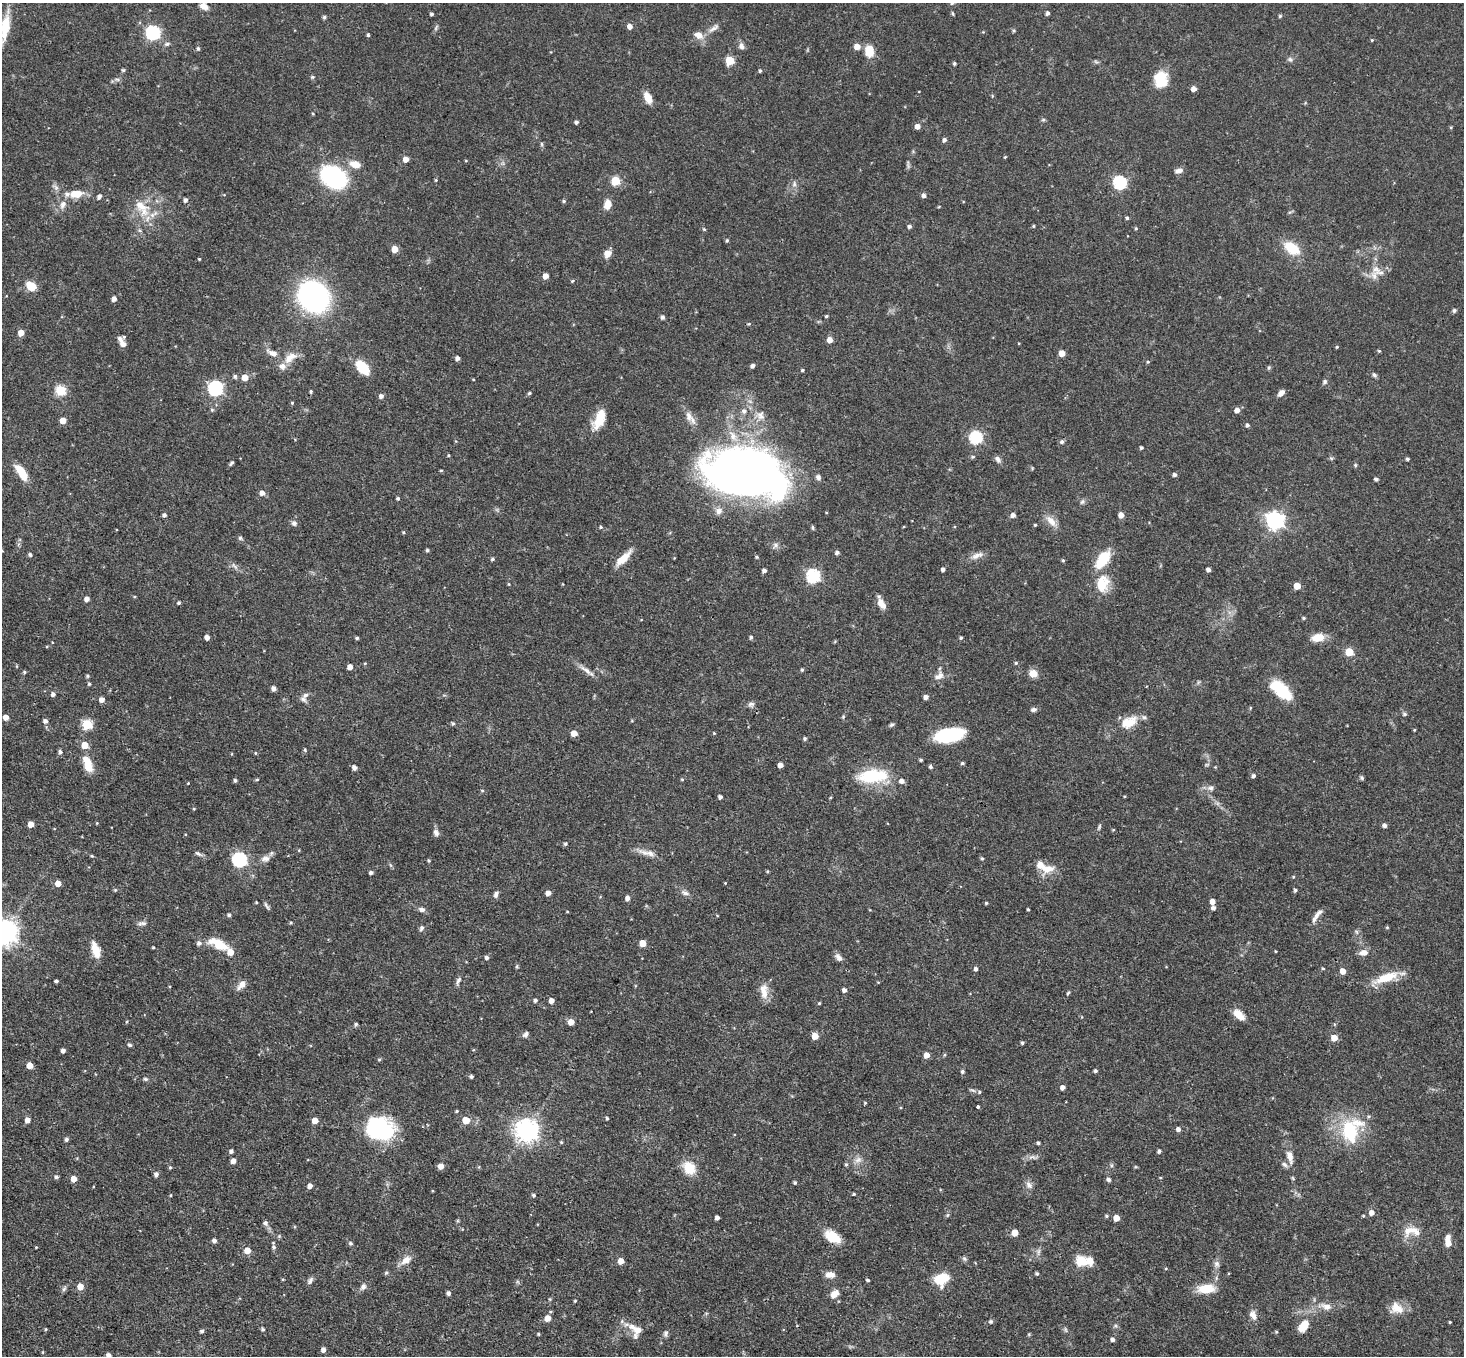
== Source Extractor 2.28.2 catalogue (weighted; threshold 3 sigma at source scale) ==
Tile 7 of 4 x 4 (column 3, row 2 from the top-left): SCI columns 2927-4388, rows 2999-4352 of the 5851 x 5858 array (HDU 1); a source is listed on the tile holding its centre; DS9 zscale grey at full resolution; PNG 1466 x 1358 px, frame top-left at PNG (2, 3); no overlay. Shown black and unused: <1% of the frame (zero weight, under 3 of 4 exposures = <1% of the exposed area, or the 3 px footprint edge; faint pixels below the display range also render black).
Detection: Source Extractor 2.28.2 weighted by HDU 2 'WHT'; one run over the whole footprint, this tile lists its part. Background 0.0564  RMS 0.0031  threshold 0.0141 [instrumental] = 3 sigma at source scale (4.5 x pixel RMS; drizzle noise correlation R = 1.50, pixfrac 1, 0.05/0.05 arcsec/px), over >= 5 px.
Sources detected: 406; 2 inside a brighter object's white glare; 2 long thin detections or spike segments (spike, bleed or trail) — not listed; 18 inside a brighter listed object's ellipse — not listed separately; the other 384 listed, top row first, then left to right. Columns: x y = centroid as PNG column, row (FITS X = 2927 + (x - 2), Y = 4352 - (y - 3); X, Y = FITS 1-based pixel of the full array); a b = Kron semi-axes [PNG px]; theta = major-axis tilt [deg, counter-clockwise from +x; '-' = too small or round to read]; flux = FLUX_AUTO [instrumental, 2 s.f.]
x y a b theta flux
204 6 11 8 -30 2.1
953 13 5 4 - 0.41
1048 13 4 4 - 0.74
431 14 3 3 - 0.59
1280 16 5 4 - 0.38
324 17 5 4 - 0.55
630 26 5 5 - 1.9
5 27 30 9 81 7.2
714 28 18 6 34 1.9
1014 30 5 4 - 0.42
153 33 6 6 - 51
368 35 3 3 - 0.49
698 35 12 8 -29 2.5
1372 40 4 4 - 0.28
167 44 7 5 21 0.65
741 46 9 7 -60 1.3
857 46 5 5 - 2.8
198 48 5 4 - 0.55
869 51 12 9 -86 5.6
1290 59 6 6 - 0.72
730 60 5 5 - 12
954 63 4 4 - 0.55
123 70 4 4 - 0.42
760 71 4 3 - 0.48
312 77 6 4 14 0.51
117 79 7 4 -18 0.55
1161 79 15 12 -86 9.7
1194 89 5 5 - 1.8
648 98 11 7 -67 4.1
1043 120 5 5 - 0.54
576 122 4 4 - 0.67
917 126 5 5 - 2
944 140 5 4 - 0.89
542 144 6 4 -89 0.43
1005 157 3 3 - 0.29
406 159 5 5 - 2.5
355 164 12 8 -16 3.5
908 165 13 2 90 0.61
1179 170 10 6 18 1.4
334 177 24 17 -30 36
436 180 4 4 - 0.31
616 181 5 5 - 11
1120 182 6 6 - 41
794 184 8 6 80 0.97
76 194 16 9 8 4.7
924 195 5 5 - 0.98
99 196 7 5 58 0.93
185 200 4 4 - 1.1
564 201 5 4 - 0.48
63 204 12 8 66 2
607 204 11 8 80 2.9
140 205 23 12 -30 6.2
1127 218 4 4 - 0.42
909 226 4 4 - 0.79
1033 226 4 3 - 0.38
1136 228 4 4 - 0.35
704 229 5 4 - 0.3
727 240 4 3 - 0.43
1292 248 15 9 -36 9.7
395 249 5 4 - 4.3
607 253 9 7 33 2.2
199 259 3 2 - 0.32
1376 269 14 10 -46 3.1
545 276 4 4 - 2.5
572 281 4 3 - 0.32
31 286 9 8 - 5.3
314 296 24 21 -46 73
114 299 4 4 - 1.3
1454 310 6 4 75 0.53
826 316 4 3 - 0.39
662 317 5 4 - 0.82
749 324 5 4 - 0.35
21 333 5 4 - 3
124 337 6 4 14 0.42
829 340 5 4 - 2.7
123 344 8 6 -14 1.4
1337 347 4 3 - 0.35
1379 351 5 4 - 0.36
272 353 16 7 -24 2.3
1062 353 5 4 - 3.4
290 358 22 11 37 4
457 358 4 4 - 1.2
1148 362 4 4 - 0.37
752 366 4 4 - 1
362 367 14 8 -48 10
1269 367 6 4 45 0.43
802 370 4 3 - 0.38
1374 375 7 5 -45 0.67
235 376 6 5 - 0.66
245 377 5 5 - 3.7
473 379 4 2 - 0.26
1324 382 7 6 - 0.63
215 388 6 6 - 61
61 390 5 5 - 20
311 391 4 4 - 0.4
529 393 5 4 - 0.42
1281 393 8 5 41 1.6
381 396 5 5 - 1.1
292 403 4 4 - 0.37
212 410 5 5 - 0.44
1237 410 5 5 - 1.9
744 411 7 7 - 1.2
689 416 14 9 -75 2.3
761 416 13 10 -87 2.4
599 419 25 11 67 6
63 420 4 4 - 4
1247 425 5 4 - 0.71
976 438 6 6 - 37
1062 442 5 5 - 0.74
1141 448 3 3 - 0.51
448 455 4 3 - 0.32
973 457 6 4 2 0.5
998 459 10 6 -59 1.1
1407 459 4 3 - 0.51
231 463 7 3 44 0.56
1355 465 5 5 - 0.39
441 470 4 3 - 0.32
21 472 18 8 -58 6
747 473 69 40 -12 260
1174 475 4 4 - 0.91
818 477 7 6 - 0.91
1376 479 4 4 - 0.75
262 493 5 5 - 1.6
398 498 4 3 - 0.54
1082 502 8 5 62 0.67
719 511 10 9 - 1.8
164 515 4 4 - 0.83
1013 515 5 4 - 1.5
1121 515 4 4 - 2.6
1275 520 7 7 - 130
1051 521 19 8 -49 2.8
294 523 6 6 - 1.2
1035 525 3 3 - 0.37
601 527 4 4 - 0.41
403 532 4 4 - 0.34
240 538 5 5 - 0.53
775 545 10 6 49 1
427 550 4 4 - 0.5
837 552 5 4 - 0.9
30 555 5 4 - 0.65
977 555 17 7 19 2.1
757 557 4 4 - 0.33
623 558 24 8 45 4.3
492 559 5 4 - 0.48
1103 559 17 8 55 13
1063 560 5 4 - 0.39
234 566 14 3 -48 0.86
943 569 4 4 - 0.97
764 570 4 4 - 1
1208 570 4 4 - 1.1
813 576 6 6 - 43
1102 583 25 17 81 7.3
509 584 5 3 - 0.28
1297 586 5 5 - 4.6
87 599 5 4 - 1.6
880 602 10 8 -86 2.7
179 603 4 4 - 0.52
1303 618 5 4 - 0.43
207 637 4 4 - 1.6
751 637 4 4 - 0.62
357 638 4 3 - 0.46
961 638 4 4 - 0.5
1318 638 14 8 9 4.6
1349 652 5 5 - 8.4
365 663 5 3 - 0.26
1016 663 4 4 - 0.43
350 667 5 4 - 2.1
586 670 21 5 -37 2.1
802 670 4 4 - 0.46
24 672 5 4 - 0.41
1033 673 9 8 - 2.8
87 676 4 4 - 0.43
937 677 10 10 - 1.6
89 684 4 4 - 0.44
273 688 5 4 - 1.2
1281 690 26 13 -40 12
53 694 5 4 - 1.1
926 697 4 4 - 1.4
303 699 10 6 -41 1
102 700 4 4 - 2.1
751 704 8 7 - 0.91
1034 709 7 5 3 0.89
1404 714 5 5 - 0.62
6 717 4 4 - 2.1
843 717 5 4 - 0.37
45 721 5 5 - 1.1
453 723 4 4 - 0.5
1125 723 23 13 32 5.5
87 724 5 5 - 19
891 725 7 4 19 0.55
1414 730 3 3 - 0.28
574 733 5 4 - 3.3
714 733 4 3 - 0.28
949 734 28 12 10 20
805 739 5 5 - 0.47
305 750 5 4 - 0.43
60 752 5 5 - 0.86
255 753 5 3 - 0.28
921 760 4 3 - 0.46
962 763 5 4 - 0.51
88 764 19 10 -81 4.7
1207 764 6 4 19 0.41
780 765 4 4 - 2
930 767 5 5 - 0.62
354 768 5 4 - 1.2
871 776 30 17 4 16
1253 776 4 4 - 0.84
1361 778 6 5 - 0.51
257 779 4 4 - 0.37
682 779 5 3 - 0.3
235 780 4 4 - 0.63
902 781 5 5 - 1.6
1211 788 7 7 - 1.1
482 790 5 3 - 0.32
720 797 4 4 - 0.87
31 824 5 4 - 2.8
1384 825 5 4 - 1
1099 826 8 4 81 0.47
1113 830 4 4 - 0.27
436 833 9 6 -66 1.2
565 844 5 4 - 0.5
299 850 5 3 - 0.25
650 853 12 8 -34 2
198 854 11 5 -29 0.92
92 856 4 3 - 0.33
982 858 5 4 - 0.44
265 859 13 8 10 1.8
239 860 6 6 - 52
429 860 4 4 - 0.4
1048 869 18 10 2 4
767 871 4 4 - 0.32
371 873 4 4 - 0.88
1293 876 4 3 - 0.28
58 883 5 4 - 3
725 883 3 3 - 0.22
115 890 5 4 - 0.33
1295 890 4 4 - 0.62
548 893 4 4 - 1.8
685 893 12 5 -24 1.2
496 894 8 6 75 1
627 898 5 5 - 1.3
1212 901 5 4 - 2.1
256 902 3 3 - 0.29
986 903 3 3 - 0.39
1213 908 5 5 - 0.89
422 909 8 6 -16 1.1
1028 909 3 2 - 0.4
567 912 4 3 - 0.24
1319 913 15 6 47 1.5
229 915 4 4 - 0.65
291 923 4 4 - 0.36
1387 927 4 4 - 0.34
421 928 8 5 61 0.74
4 932 8 8 - 320
199 943 6 5 - 1.1
643 943 5 5 - 4.8
218 944 26 10 -25 6.9
153 947 3 3 - 0.32
95 950 17 7 -72 5.1
1275 951 4 2 - 0.25
1363 953 10 7 5 2.2
838 957 11 7 -50 1.4
487 958 5 5 - 0.85
517 966 6 3 72 0.37
976 969 5 4 - 0.86
1323 969 4 3 - 0.37
1343 971 5 4 - 2.9
1386 977 33 10 21 7.2
458 980 10 5 57 0.98
56 981 4 3 - 0.6
241 985 14 7 47 2
844 990 4 4 - 1.2
764 991 22 10 -85 3.4
1068 993 6 3 45 0.37
535 1000 4 4 - 0.73
551 1000 4 4 - 2
819 1003 4 4 - 0.34
1239 1015 15 8 -45 3.3
571 1022 5 5 - 3.1
356 1024 5 4 - 0.52
1334 1024 5 3 - 0.27
526 1034 8 6 40 0.94
815 1036 5 5 - 3.5
1334 1038 5 5 - 4
1022 1043 3 3 - 0.55
129 1045 5 4 - 0.68
63 1050 4 4 - 1.1
927 1055 5 5 - 2.4
944 1055 5 3 - 0.34
379 1060 5 3 - 0.34
30 1065 5 4 - 3.3
1095 1071 4 4 - 0.56
962 1072 5 4 - 0.59
471 1076 4 4 - 0.66
145 1079 7 4 -25 0.53
1062 1087 4 4 - 1.3
979 1092 5 4 - 0.51
865 1103 4 4 - 0.32
978 1107 3 3 - 2
456 1111 4 3 - 0.37
607 1118 4 3 - 0.46
27 1120 5 5 - 1.8
315 1120 5 5 - 2.9
466 1120 5 5 - 6.1
378 1129 21 20 - 36
1178 1129 5 5 - 1.1
526 1130 8 8 - 190
1350 1131 27 18 -78 17
66 1139 5 4 - 0.74
561 1142 5 4 - 0.36
1038 1143 3 3 - 0.6
231 1151 4 4 - 0.82
1159 1151 4 4 - 0.67
1290 1157 19 8 -75 2.8
858 1160 11 7 20 1.6
233 1161 5 4 - 1.7
846 1164 5 4 - 0.47
441 1166 5 5 - 2.7
170 1167 4 4 - 0.4
689 1168 17 13 -52 5.9
156 1174 6 6 - 0.82
56 1177 5 5 - 0.63
74 1179 5 5 - 2.4
1108 1180 6 5 - 0.76
795 1182 4 4 - 0.45
1029 1185 10 8 -49 1.4
310 1186 5 4 - 1.7
854 1194 4 3 - 0.33
534 1195 5 5 - 0.52
1371 1213 5 5 - 1.9
947 1215 6 4 70 0.44
1106 1216 4 4 - 0.49
1363 1216 4 3 - 0.33
717 1217 4 4 - 1
1116 1218 5 5 - 3.5
265 1223 7 7 - 0.87
1412 1231 27 13 1 5
1015 1233 5 5 - 4.4
279 1236 5 5 - 0.38
832 1237 17 10 -31 7.4
214 1241 4 4 - 1.1
350 1243 5 5 - 0.6
1448 1243 5 5 - 3.2
36 1247 3 3 - 0.24
273 1247 6 6 - 0.69
247 1251 5 5 - 3.4
1038 1252 9 4 71 0.74
964 1259 7 5 -45 0.61
406 1260 14 8 34 2.9
621 1261 5 5 - 2.9
1081 1261 6 5 - 21
1090 1261 11 8 -80 2.4
1217 1264 8 7 - 1
1037 1274 4 4 - 0.48
830 1275 11 7 -2 2.3
941 1279 12 10 32 9.9
868 1280 4 3 - 0.49
310 1281 11 5 55 0.92
80 1287 5 5 - 3.2
363 1287 10 7 57 1.2
64 1289 8 5 54 0.68
1206 1289 16 9 3 7.5
449 1293 4 4 - 0.8
834 1294 11 7 46 2.5
575 1301 4 3 - 0.32
1326 1307 15 9 -14 2.5
1396 1308 18 15 -16 4.1
1253 1315 12 8 -66 1.9
547 1318 5 5 - 2.8
991 1321 5 5 - 0.52
1450 1322 3 3 - 0.31
1303 1326 15 9 55 4.7
46 1329 4 4 - 0.3
263 1329 5 5 - 0.47
636 1329 21 10 -29 3.9
1066 1330 7 4 -71 0.47
202 1331 4 4 - 0.66
1276 1332 4 4 - 0.35
665 1333 9 6 78 0.85
538 1334 4 3 - 0.37
1113 1339 4 4 - 1
323 1350 5 4 - 1.3
43 1352 5 3 - 0.25
109 1355 5 4 - 1.3
Isophote crosses this tile's border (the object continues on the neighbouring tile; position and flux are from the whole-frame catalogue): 3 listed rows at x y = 5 27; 4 932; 109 1355